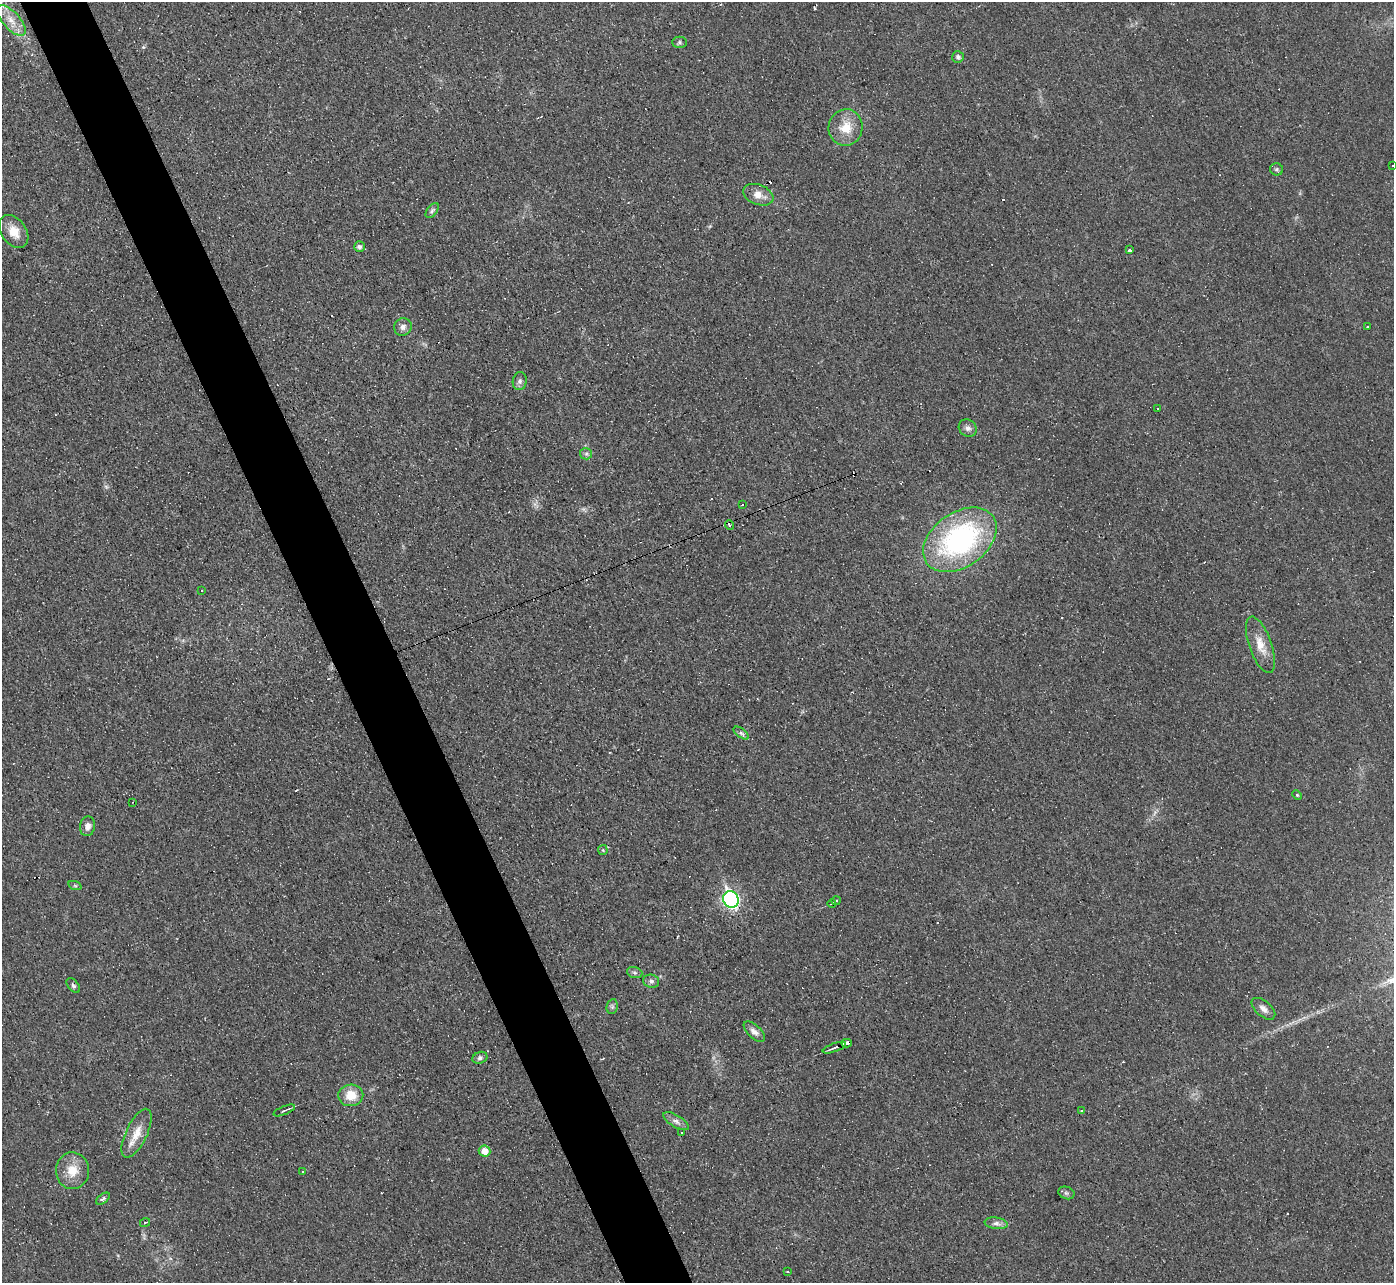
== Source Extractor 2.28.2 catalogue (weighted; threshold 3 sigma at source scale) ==
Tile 11 of 4 x 4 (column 3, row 3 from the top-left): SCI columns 2783-4174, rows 1431-2711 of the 5565 x 5552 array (HDU 1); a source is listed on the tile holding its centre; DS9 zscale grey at full resolution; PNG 1396 x 1285 px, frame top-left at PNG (2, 2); each listed source drawn as its Kron ellipse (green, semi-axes under 4 px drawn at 4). Shown black and unused: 5% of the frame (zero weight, under 3 of 4 exposures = <1% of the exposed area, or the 3 px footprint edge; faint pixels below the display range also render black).
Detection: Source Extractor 2.28.2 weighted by HDU 2 'WHT'; one run over the whole footprint, this tile lists its part. Background 0.0568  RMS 0.005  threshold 0.0223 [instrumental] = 3 sigma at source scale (4.5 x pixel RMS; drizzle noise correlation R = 1.50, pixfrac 1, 0.05/0.05 arcsec/px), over >= 5 px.
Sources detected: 72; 18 cosmic-ray / hot-pixel residue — neither listed nor drawn; the other 54 listed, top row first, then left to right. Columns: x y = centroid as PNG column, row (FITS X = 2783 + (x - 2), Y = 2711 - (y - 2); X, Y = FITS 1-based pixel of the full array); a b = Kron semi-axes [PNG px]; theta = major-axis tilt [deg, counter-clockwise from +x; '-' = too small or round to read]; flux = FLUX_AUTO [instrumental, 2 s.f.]
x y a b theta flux
11 20 19 8 -48 6.1
680 42 7 5 0 1
958 57 6 5 - 1.7
846 127 18 17 - 10
1392 165 3 2 - 0.38
1277 169 7 6 - 1
758 195 16 10 -21 5.1
432 210 8 5 53 1.2
14 231 18 12 -56 7.4
359 247 5 5 - 1.6
1129 250 3 3 - 7
403 327 9 8 - 2.3
1367 327 3 2 - 0.42
520 381 9 7 81 1.7
1158 409 3 2 - 0.36
968 428 9 8 - 2
586 454 6 5 - 0.95
743 504 3 3 - 5
730 525 4 3 - 0.98
960 540 41 27 35 96
201 590 3 3 - 1.3
1260 645 29 11 -71 8.1
741 733 9 4 -36 1.3
1297 795 5 4 - 0.57
133 802 2 2 - 0.3
87 826 10 7 79 2.5
603 850 5 4 - 0.59
75 886 7 4 -19 0.74
731 899 8 7 - 120
836 901 4 3 - 0.75
832 904 4 3 - 0.55
635 973 8 5 -18 1.1
651 981 8 6 -12 1.6
73 985 8 5 -49 1.1
612 1007 7 5 79 1.1
1263 1009 14 7 -41 3
754 1032 13 6 -43 2.5
847 1043 5 3 - 3.3
834 1048 12 3 20 1.5
480 1058 8 6 20 1.3
351 1095 12 11 - 9
284 1110 11 3 22 1
1081 1111 3 3 - 1.2
676 1121 14 6 -31 2.4
137 1133 26 10 64 8.1
681 1133 3 2 - 0.62
484 1151 6 5 - 5.1
73 1171 18 16 -87 8.6
303 1171 3 2 - 0.38
1066 1193 8 6 -20 1.2
103 1199 8 4 37 0.97
145 1223 5 3 - 0.59
996 1223 11 5 -8 2.2
787 1271 3 3 - 1.7
Overlapping masked pixels (flux is a lower limit): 2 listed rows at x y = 847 1043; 834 1048